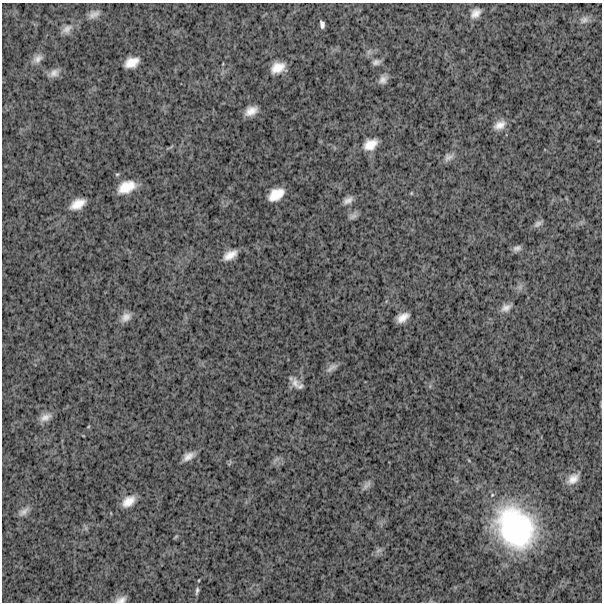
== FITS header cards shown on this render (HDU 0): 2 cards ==
NAXIS1  =                  600
NAXIS2  =                  600

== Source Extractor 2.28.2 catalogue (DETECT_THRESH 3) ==
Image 600 x 600 px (HDU 0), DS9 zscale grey, 1 PNG px = 1 image px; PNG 604 x 604 px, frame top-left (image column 1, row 600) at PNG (2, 3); no overlay
Background 1610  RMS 250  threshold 756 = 3 sigma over >= 5 px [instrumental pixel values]
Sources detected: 41; all 41 listed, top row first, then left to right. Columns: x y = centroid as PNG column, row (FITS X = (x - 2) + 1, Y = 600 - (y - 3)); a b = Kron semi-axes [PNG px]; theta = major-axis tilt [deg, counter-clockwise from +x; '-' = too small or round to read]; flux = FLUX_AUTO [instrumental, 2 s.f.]
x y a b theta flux
475 13 13 9 43 1.4e+05
94 14 14 8 24 1.0e+05
584 20 13 9 16 8.4e+04
322 24 7 4 -80 6.0e+04
67 29 16 10 42 1.2e+05
38 59 14 10 39 1.2e+05
132 62 13 8 21 2.3e+05
376 62 8 6 9 6.6e+04
278 68 13 9 19 2.5e+05
54 73 14 9 26 1.2e+05
383 79 11 8 49 9.6e+04
251 111 11 7 26 1.7e+05
500 125 14 9 27 1.6e+05
370 144 15 10 29 2.3e+05
448 157 13 10 25 9.4e+04
126 187 16 10 23 3.4e+05
411 193 6 4 89 1.7e+04
276 194 15 9 33 3.1e+05
348 200 12 6 31 9.5e+04
77 204 15 9 28 2.3e+05
353 216 12 7 27 6.4e+04
538 224 11 6 33 6.0e+04
517 248 10 6 18 6.6e+04
230 255 15 8 30 1.8e+05
506 308 14 9 28 1.1e+05
126 317 13 9 37 1.3e+05
403 317 11 7 31 1.7e+05
332 368 17 7 33 8.8e+04
295 383 16 10 -69 1.4e+05
45 417 15 9 26 1.3e+05
188 456 13 7 30 1.3e+05
573 479 17 10 41 1.7e+05
366 485 15 6 47 7.7e+04
128 501 14 9 36 2.1e+05
24 512 14 7 37 9.0e+04
515 527 44 35 -54 3.2e+06
176 537 6 4 44 1.9e+04
379 550 11 4 40 5.6e+04
199 580 4 2 - 1.3e+04
197 591 11 5 78 4.5e+04
121 600 12 6 18 9.2e+04
At the frame edge (FLAGS 8, measured only in part): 1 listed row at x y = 121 600